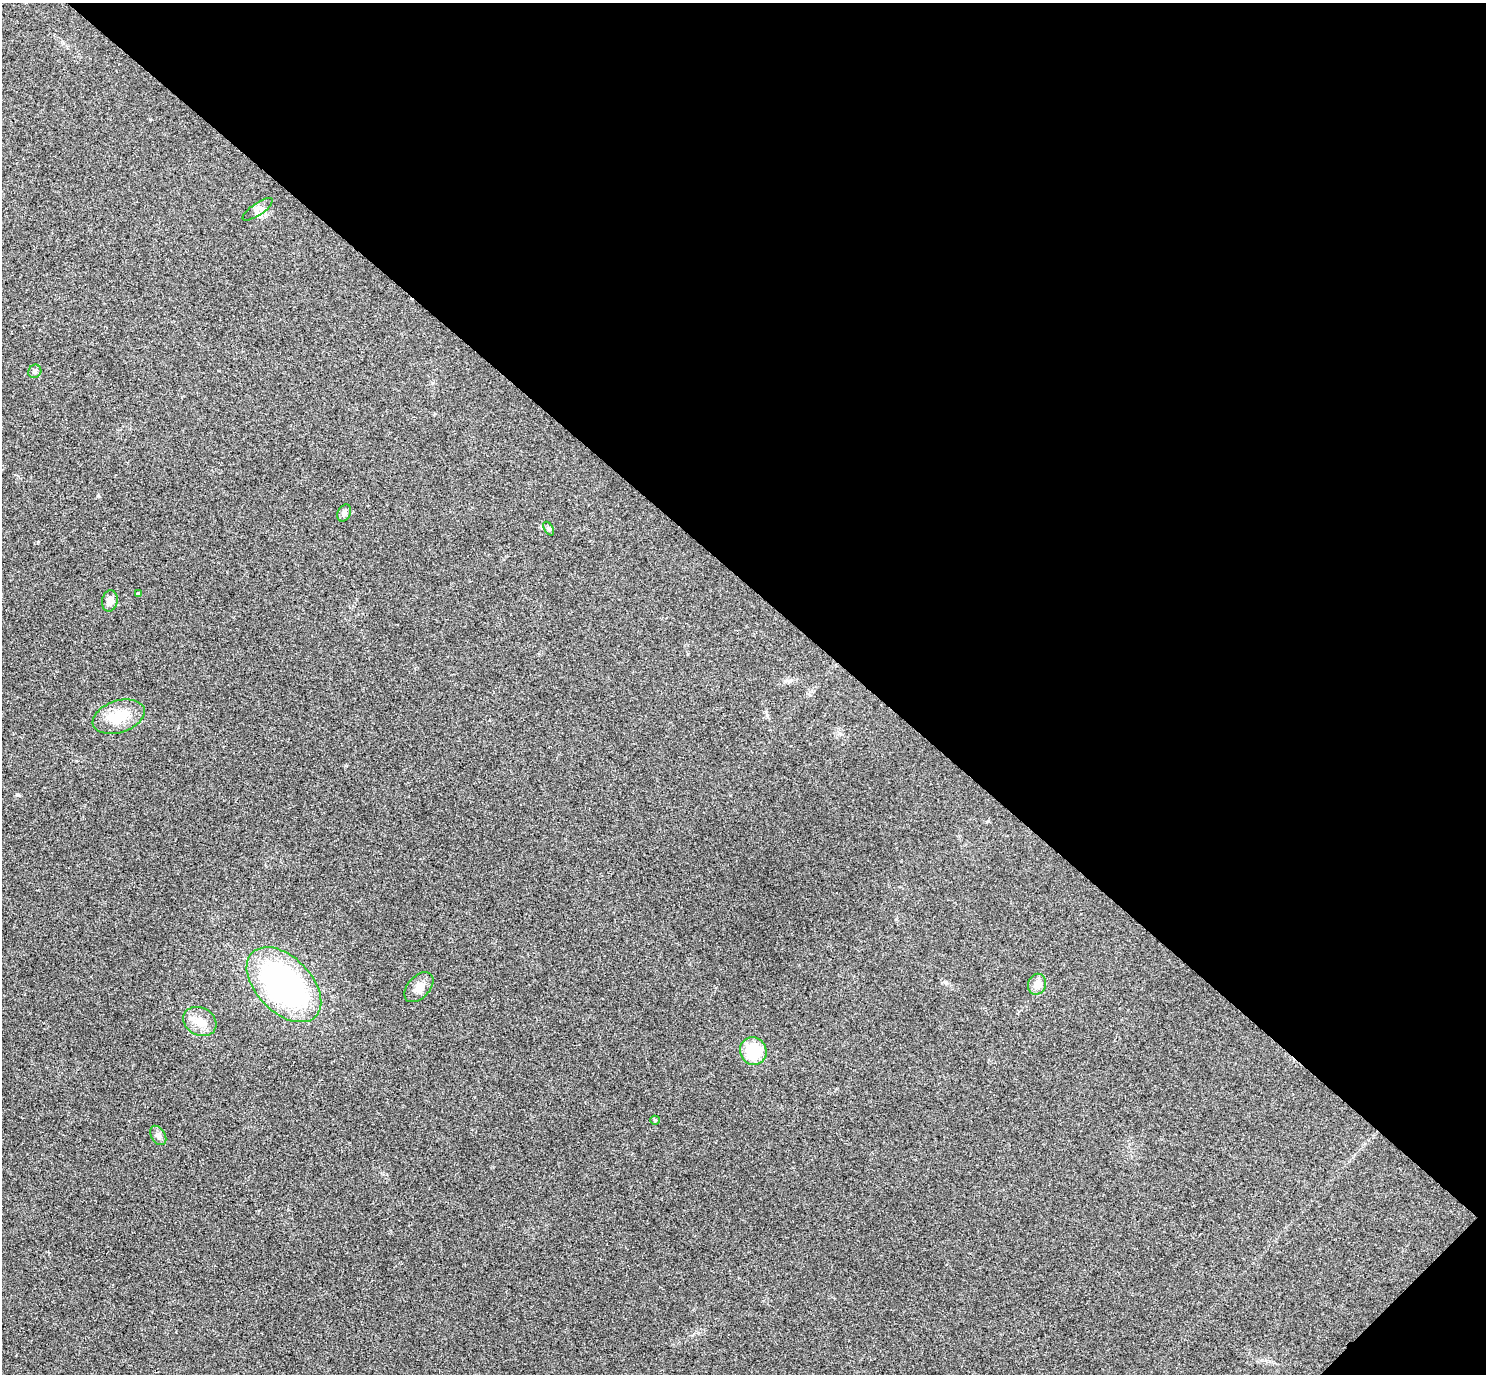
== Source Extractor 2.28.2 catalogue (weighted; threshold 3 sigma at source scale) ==
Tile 8 of 4 x 4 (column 4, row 2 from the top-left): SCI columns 4495-5978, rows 2943-4314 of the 6023 x 6026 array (HDU 1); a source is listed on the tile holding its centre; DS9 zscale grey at full resolution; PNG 1488 x 1376 px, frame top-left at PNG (2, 3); each listed source drawn as its Kron ellipse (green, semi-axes under 4 px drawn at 4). Shown black and unused: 43% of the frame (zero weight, under 3 of 4 exposures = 6% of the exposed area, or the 3 px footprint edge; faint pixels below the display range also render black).
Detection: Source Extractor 2.28.2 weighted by HDU 2 'WHT'; one run over the whole footprint, this tile lists its part. Background 0.0272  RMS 0.0062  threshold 0.0281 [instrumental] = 3 sigma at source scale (4.5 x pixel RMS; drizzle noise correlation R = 1.50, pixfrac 1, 0.05/0.05 arcsec/px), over >= 5 px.
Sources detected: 14; all 14 listed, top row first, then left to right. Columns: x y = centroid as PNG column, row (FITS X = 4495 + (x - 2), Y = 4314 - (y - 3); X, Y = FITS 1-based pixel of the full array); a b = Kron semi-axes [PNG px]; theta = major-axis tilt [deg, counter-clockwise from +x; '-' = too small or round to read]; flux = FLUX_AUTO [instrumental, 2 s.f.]
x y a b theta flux
258 209 18 6 34 3.1
35 371 7 6 - 1.5
344 513 9 6 62 1.9
549 529 7 4 -58 1.1
138 594 3 3 - 1.1
110 601 11 8 79 4.4
119 717 27 16 18 16
1037 984 11 9 70 4.9
284 985 45 27 -45 160
419 987 18 11 47 5.6
200 1021 17 13 -29 8.5
753 1051 14 13 - 21
655 1120 5 4 - 0.73
158 1135 10 7 -58 2.5
Unlisted compact peaks at least as high as the median listed source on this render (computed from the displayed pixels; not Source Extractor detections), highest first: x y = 18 795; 98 496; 767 715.